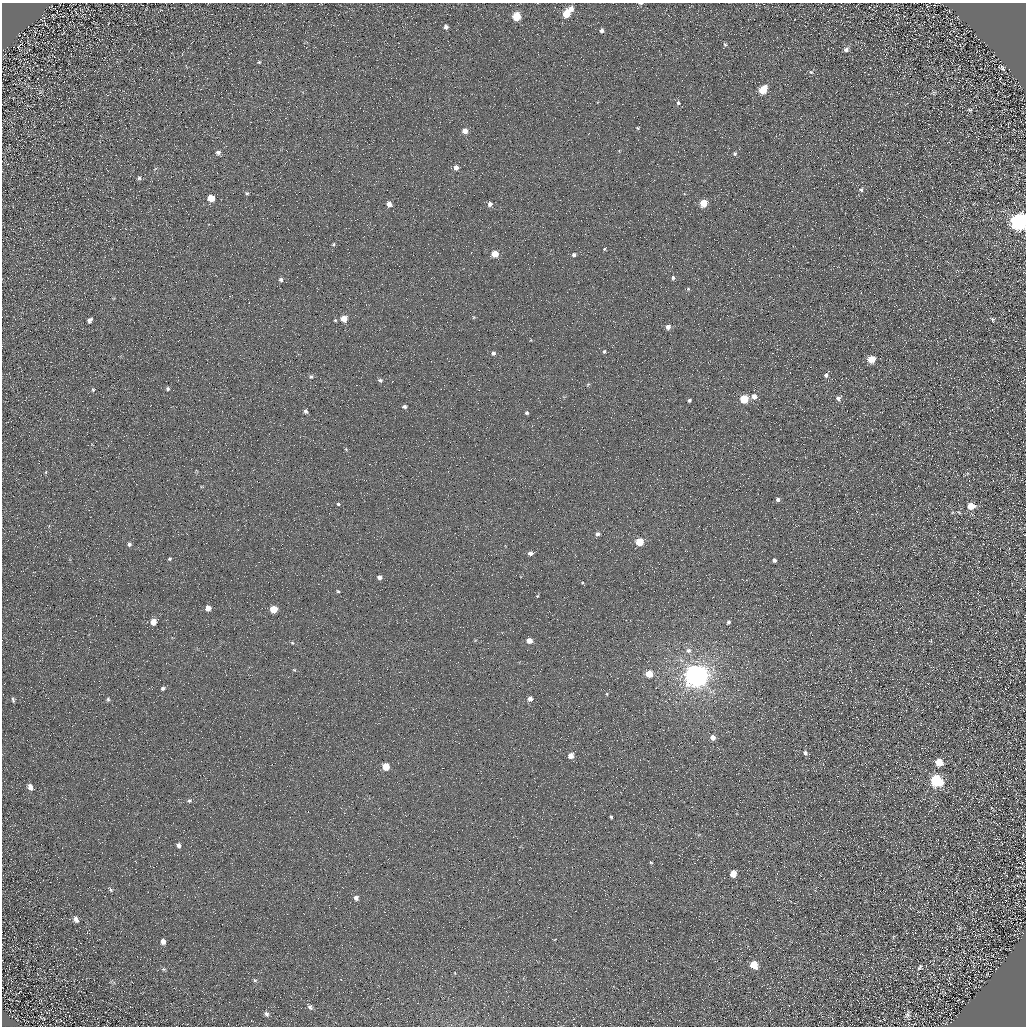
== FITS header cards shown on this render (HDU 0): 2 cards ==
NAXIS1  =                 1024 / Required FITS header
NAXIS2  =                 1024 / Required FITS header

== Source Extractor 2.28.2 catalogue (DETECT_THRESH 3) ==
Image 1024 x 1024 px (HDU 0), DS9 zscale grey, 1 PNG px = 1 image px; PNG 1028 x 1028 px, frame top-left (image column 1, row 1024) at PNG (2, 3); no overlay
Background 5.01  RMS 8.7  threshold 26.1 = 3 sigma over >= 5 px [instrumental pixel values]
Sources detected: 115; all 115 listed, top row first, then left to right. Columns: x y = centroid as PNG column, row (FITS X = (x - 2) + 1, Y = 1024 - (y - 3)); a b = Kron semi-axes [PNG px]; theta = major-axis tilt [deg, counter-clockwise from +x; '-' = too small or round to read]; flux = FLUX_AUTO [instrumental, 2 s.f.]
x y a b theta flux
640 3 5 2 - 920
571 9 7 6 - 3400
566 14 6 5 - 13000
516 16 6 5 - 18000
446 27 6 5 - 1700
602 30 5 4 - 1700
725 44 6 5 - 900
18 47 4 3 - 370
846 49 7 6 - 2000
259 62 5 4 - 650
1002 68 5 3 - 1100
811 72 6 6 - 1100
763 90 7 5 56 15000
933 93 7 5 37 800
678 103 6 5 - 1300
970 110 4 3 - 870
638 128 5 4 - 680
465 131 5 5 - 4600
218 152 6 5 - 1600
735 153 6 5 - 1100
456 167 5 5 - 2600
139 178 6 5 - 1200
861 190 6 5 - 1400
247 193 5 4 - 870
211 198 5 5 - 12000
703 203 5 5 - 15000
389 204 5 4 - 3900
490 204 5 5 - 2700
1019 222 8 7 - 340000
585 234 2 2 - 300
3 241 2 2 - 370
333 244 5 4 - 650
604 249 4 3 - 610
495 254 5 5 - 10000
574 255 4 4 - 1500
673 278 5 4 - 1100
281 280 5 5 - 1500
688 289 5 4 - 690
344 319 5 5 - 7000
993 319 6 6 - 980
90 320 6 5 - 2000
335 320 4 3 - 600
668 327 5 4 - 3200
604 351 4 4 - 940
493 353 6 5 - 1600
871 359 5 5 - 12000
826 375 6 6 - 1900
311 377 6 5 - 970
380 380 6 5 - 1500
168 389 5 5 - 1100
93 390 5 4 - 770
754 397 6 6 - 3400
838 398 6 5 - 2300
744 399 5 5 - 21000
689 400 4 3 - 1100
404 407 6 5 - 1600
305 411 4 4 - 1500
527 413 4 4 - 940
346 449 6 4 -57 670
46 472 5 3 - 590
778 499 5 4 - 1600
338 504 4 4 - 650
971 506 7 6 - 7400
597 534 5 4 - 2000
639 542 5 5 - 17000
129 544 6 5 - 1600
530 553 4 4 - 2500
169 559 5 4 - 810
774 560 4 3 - 1500
379 577 4 4 - 2100
582 583 4 2 - 420
338 591 4 3 - 660
537 596 4 4 - 550
208 608 5 4 - 4800
274 609 5 5 - 13000
153 622 6 5 - 6700
728 622 5 4 - 1200
862 624 2 2 - 250
529 641 5 4 - 5100
292 643 5 4 - 650
688 650 8 7 - 2400
294 670 5 4 - 590
649 674 5 5 - 10000
696 676 8 7 - 830000
163 688 6 5 - 1200
607 694 5 4 - 620
108 699 6 5 - 1000
530 699 5 4 - 3200
13 700 6 3 -78 1000
713 737 5 5 - 3800
805 753 7 5 -66 1600
571 756 5 5 - 4500
939 762 6 6 - 8700
386 767 5 5 - 12000
936 781 8 6 -31 71000
30 787 7 5 -65 3100
189 801 6 5 - 1100
611 817 4 3 - 890
178 845 6 5 - 2000
651 862 5 3 - 640
1022 863 2 2 - 370
733 874 5 5 - 7000
111 890 7 4 -46 1100
356 898 6 5 - 2100
76 919 7 5 -60 2700
163 942 6 5 - 2900
754 965 6 6 - 12000
920 967 8 5 59 1200
164 969 6 4 -19 940
455 973 5 3 - 400
255 980 6 5 - 890
310 1007 8 6 -45 1700
266 1014 7 6 - 1700
907 1014 9 6 68 1600
44 1019 4 2 - 370
At the frame edge (FLAGS 8, measured only in part): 3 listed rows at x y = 640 3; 1019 222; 3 241